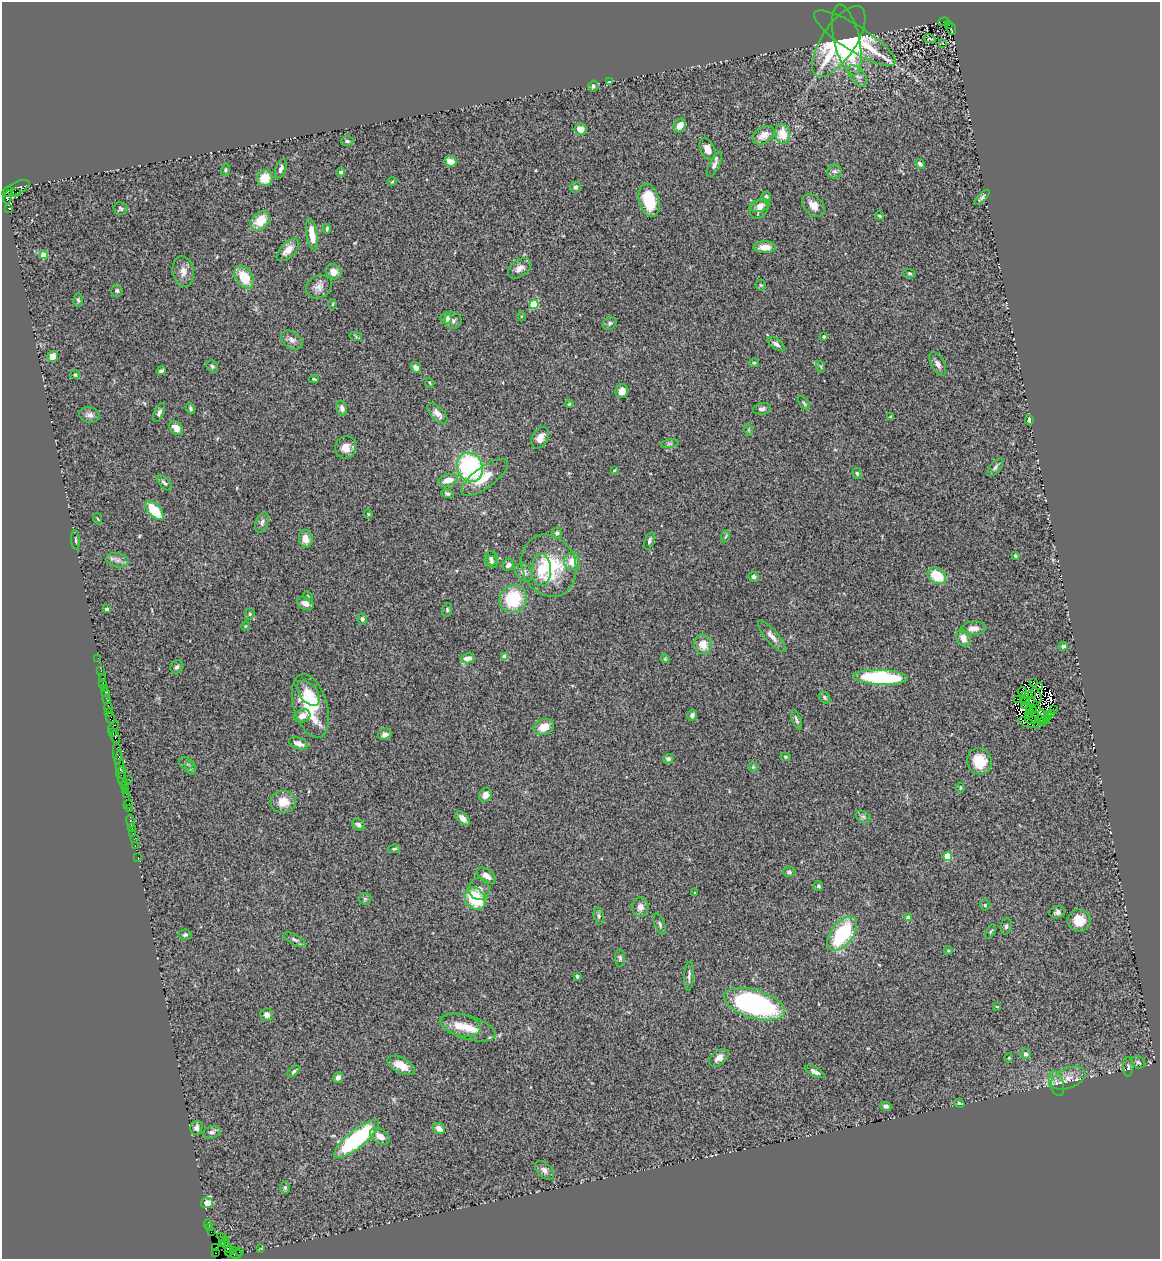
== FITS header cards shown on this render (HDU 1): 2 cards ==
NAXIS1  =                 1158
NAXIS2  =                 1257

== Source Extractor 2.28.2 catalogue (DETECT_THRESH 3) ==
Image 1158 x 1257 px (HDU 1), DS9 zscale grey, 1 PNG px = 1 image px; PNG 1162 x 1261 px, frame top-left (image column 1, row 1257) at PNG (2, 2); each listed source drawn as its Kron ellipse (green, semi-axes under 4 px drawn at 4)
Background 1.28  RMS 0.11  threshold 0.329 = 3 sigma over >= 5 px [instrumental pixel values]
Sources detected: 286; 11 with non-positive FLUX_AUTO (blend fragments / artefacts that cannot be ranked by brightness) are neither listed nor drawn; the other 275 listed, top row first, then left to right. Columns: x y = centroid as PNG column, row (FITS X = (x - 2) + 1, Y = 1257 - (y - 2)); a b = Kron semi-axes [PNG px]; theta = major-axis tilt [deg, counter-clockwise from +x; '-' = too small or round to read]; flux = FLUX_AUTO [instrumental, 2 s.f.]
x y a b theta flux
944 22 5 3 - 310
949 24 3 3 - 300
951 29 6 3 -67 560
855 38 47 13 -32 540
929 39 6 2 -13 11
847 40 36 12 -77 580
839 41 41 17 57 660
943 43 3 2 - 9.1
858 76 12 7 -51 38
609 82 3 2 - 4.8
593 86 6 4 73 15
680 125 7 5 59 59
581 129 6 5 - 67
783 134 10 7 -82 130
763 135 12 8 29 73
347 141 6 4 -1 11
707 149 12 7 -64 63
450 161 6 5 - 88
715 164 13 5 64 31
920 164 5 4 - 22
281 169 10 5 70 24
225 170 6 4 74 11
834 171 7 7 - 23
341 172 4 4 - 26
265 178 8 7 - 150
392 182 5 3 - 6.2
575 187 5 5 - 16
16 188 15 6 24 920
7 192 5 3 - 120
17 192 3 2 - 98
8 197 6 3 75 110
766 197 5 5 - 13
982 197 10 4 46 17
649 200 17 10 -76 280
760 205 10 6 18 30
813 206 13 9 -48 72
9 208 4 3 - 490
120 209 7 6 - 14
759 209 10 8 48 37
879 216 4 3 - 11
260 221 11 8 46 130
327 229 5 3 - 12
312 234 16 5 -81 98
765 247 11 6 -1 72
288 250 14 7 44 63
44 255 4 4 - 130
520 268 13 8 36 56
183 271 15 10 -82 63
334 272 8 7 - 63
909 273 6 4 -7 10
244 277 12 8 -58 170
761 285 5 5 - 10
319 287 13 11 31 51
117 290 6 6 - 14
78 300 6 4 -86 13
333 304 5 3 - 7.7
534 304 4 4 - 360
521 316 5 3 - 6.7
446 318 6 5 - 58
453 321 8 8 - 25
610 323 7 6 - 17
356 337 6 4 -20 9.8
824 337 3 3 - 11
292 340 12 8 -35 32
776 344 10 5 -35 23
53 356 6 5 - 71
754 363 5 4 - 10
938 364 13 6 -62 31
212 366 6 5 - 14
821 367 6 4 -72 8.8
416 368 6 4 -53 24
161 371 5 3 - 15
75 375 5 4 - 8.3
314 379 5 3 - 8.5
430 383 5 3 - 7.5
622 391 7 6 - 58
804 403 8 4 -55 12
569 404 4 3 - 6.8
190 408 5 4 - 13
342 408 7 5 -77 29
762 409 9 6 9 22
159 412 10 4 65 22
437 413 13 6 -45 47
89 415 10 7 -11 32
891 417 3 3 - 8.8
1029 420 5 3 - 23
176 428 8 5 -48 67
749 430 6 4 -71 9.5
540 438 12 7 60 54
670 444 9 4 9 15
346 447 11 10 - 68
470 467 15 12 -65 980
995 467 11 5 50 22
614 470 3 2 - 6.4
857 473 6 4 -73 11
485 477 28 10 36 150
448 480 10 6 14 77
164 483 10 5 -44 18
447 494 6 4 -19 17
154 510 11 6 -48 230
368 514 4 4 - 7.5
98 519 5 3 - 6.3
262 522 10 6 73 24
557 533 6 5 - 14
726 536 6 4 71 11
306 539 9 7 -79 74
75 540 10 3 -85 13
649 541 9 4 71 18
1015 556 3 2 - 7.8
491 558 7 6 - 19
118 560 11 7 -11 35
572 561 9 8 - 94
492 562 6 6 - 16
508 565 6 5 - 30
549 565 32 27 -66 480
541 570 16 9 89 140
524 572 10 7 -49 40
937 576 10 7 -36 190
754 577 5 5 - 18
308 596 5 4 - 9.5
513 599 14 13 - 370
305 603 9 6 -22 48
107 609 4 3 - 14
447 610 7 5 80 12
250 614 6 4 69 12
362 619 5 4 - 17
245 626 4 3 - 6.2
973 628 13 6 4 46
772 636 20 6 -49 45
963 638 8 7 - 69
703 644 10 8 -83 85
1063 646 5 4 - 16
505 657 4 4 - 100
98 658 2 2 - 14
468 658 7 5 11 59
665 659 4 4 - 7.6
177 667 7 6 - 21
101 671 2 2 - 26
880 677 27 7 -3 860
102 678 3 2 - 15
103 683 2 2 - 27
1034 683 3 2 - 4.4
1040 686 3 2 - 15
104 688 2 2 - 25
1022 691 4 2 - 13
105 693 3 3 - 110
308 693 14 8 -52 88
1026 695 4 3 - 11
1031 695 3 3 - 10
1037 695 8 3 -62 13
824 697 6 5 - 14
107 699 4 2 - 54
1017 699 2 2 - 6.9
1026 700 2 2 - 8.4
1031 701 2 2 - 11
1025 705 2 2 - 17
310 706 33 16 -74 430
108 707 5 3 - 170
1029 709 3 2 - 4.3
1036 709 2 2 - 11
1053 709 3 2 - 38
1033 710 3 3 - 12
109 712 3 2 - 71
1029 714 4 3 - 2.7
1051 714 3 3 - 22
692 715 6 5 - 19
302 716 8 6 18 52
1048 716 4 2 - 3.7
1042 717 7 2 -80 4.9
110 718 6 4 -75 330
1031 719 6 2 -31 2.2
1040 719 4 2 - 12
796 720 10 3 -69 16
1047 720 2 2 - 8.7
1043 722 3 2 - 18
1027 723 9 2 -26 14
1037 724 2 2 - 2
113 727 7 3 54 210
544 727 10 7 22 94
113 733 3 2 - 180
385 734 7 5 22 31
115 737 7 3 -72 220
299 743 10 5 -20 48
117 753 11 3 -85 390
785 757 5 4 - 9.8
668 759 5 4 - 20
979 761 13 12 - 170
186 763 7 6 - 17
120 767 17 3 -86 680
753 767 5 5 - 11
191 768 7 5 -74 14
122 772 6 2 79 400
122 779 6 3 -82 85
128 779 2 2 - 64
124 786 3 3 - 110
960 788 5 4 - 10
126 790 4 2 - 87
126 794 2 2 - 42
485 795 7 6 - 54
283 802 12 11 - 110
128 804 5 3 - 140
129 809 3 2 - 48
863 817 7 5 -30 17
463 818 9 5 -44 42
130 821 6 3 -81 210
359 825 6 5 - 28
132 828 4 2 - 90
133 833 2 2 - 100
134 839 2 2 - 25
135 845 3 2 - 97
394 849 6 3 13 11
138 857 2 2 - 35
948 857 4 4 - 270
789 872 6 5 - 17
486 876 11 6 -35 45
818 886 5 5 - 12
479 889 11 10 - 43
695 893 3 3 - 12
475 898 12 9 -50 380
365 899 6 5 - 13
985 905 5 5 - 9.3
640 907 9 8 - 41
1057 912 8 6 16 24
599 916 8 5 -77 15
908 918 4 4 - 78
1079 921 11 11 - 110
660 924 11 5 -67 21
1006 926 8 5 82 16
991 931 8 3 59 10
842 934 20 11 52 630
185 935 6 5 - 19
294 940 12 5 -28 21
948 951 4 3 - 8
620 958 8 5 -88 16
577 976 3 3 - 9.6
689 976 15 5 86 27
754 1004 31 14 -17 1500
997 1007 4 2 - 5.7
267 1015 6 6 - 29
461 1025 20 11 -13 110
468 1027 28 11 -18 160
1025 1054 5 5 - 33
719 1058 11 7 40 47
1009 1058 4 4 - 7.3
1138 1062 7 6 - 16
401 1065 15 7 -27 100
1128 1067 10 5 89 16
293 1071 7 3 42 11
815 1072 10 4 -27 32
338 1077 5 5 - 26
1068 1078 18 10 23 82
1057 1083 13 7 -72 35
959 1103 5 4 - 9.6
886 1106 6 4 -13 18
196 1128 7 6 - 30
439 1128 6 5 - 70
212 1132 9 6 11 26
380 1136 11 6 -33 63
357 1139 28 9 39 940
544 1170 11 7 -44 31
285 1188 6 5 - 13
207 1203 6 5 - 91
208 1224 5 3 - 120
209 1228 3 2 - 130
211 1232 3 2 - 150
223 1238 6 2 -34 110
222 1243 3 3 - 150
226 1245 8 3 -64 240
215 1247 3 3 - 83
261 1249 3 3 - 10
234 1250 3 2 - 83
229 1251 5 2 - 41
239 1252 3 2 - 20
215 1253 2 2 - 2.5
236 1254 6 2 16 160
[11 non-positive-flux detections neither listed nor drawn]